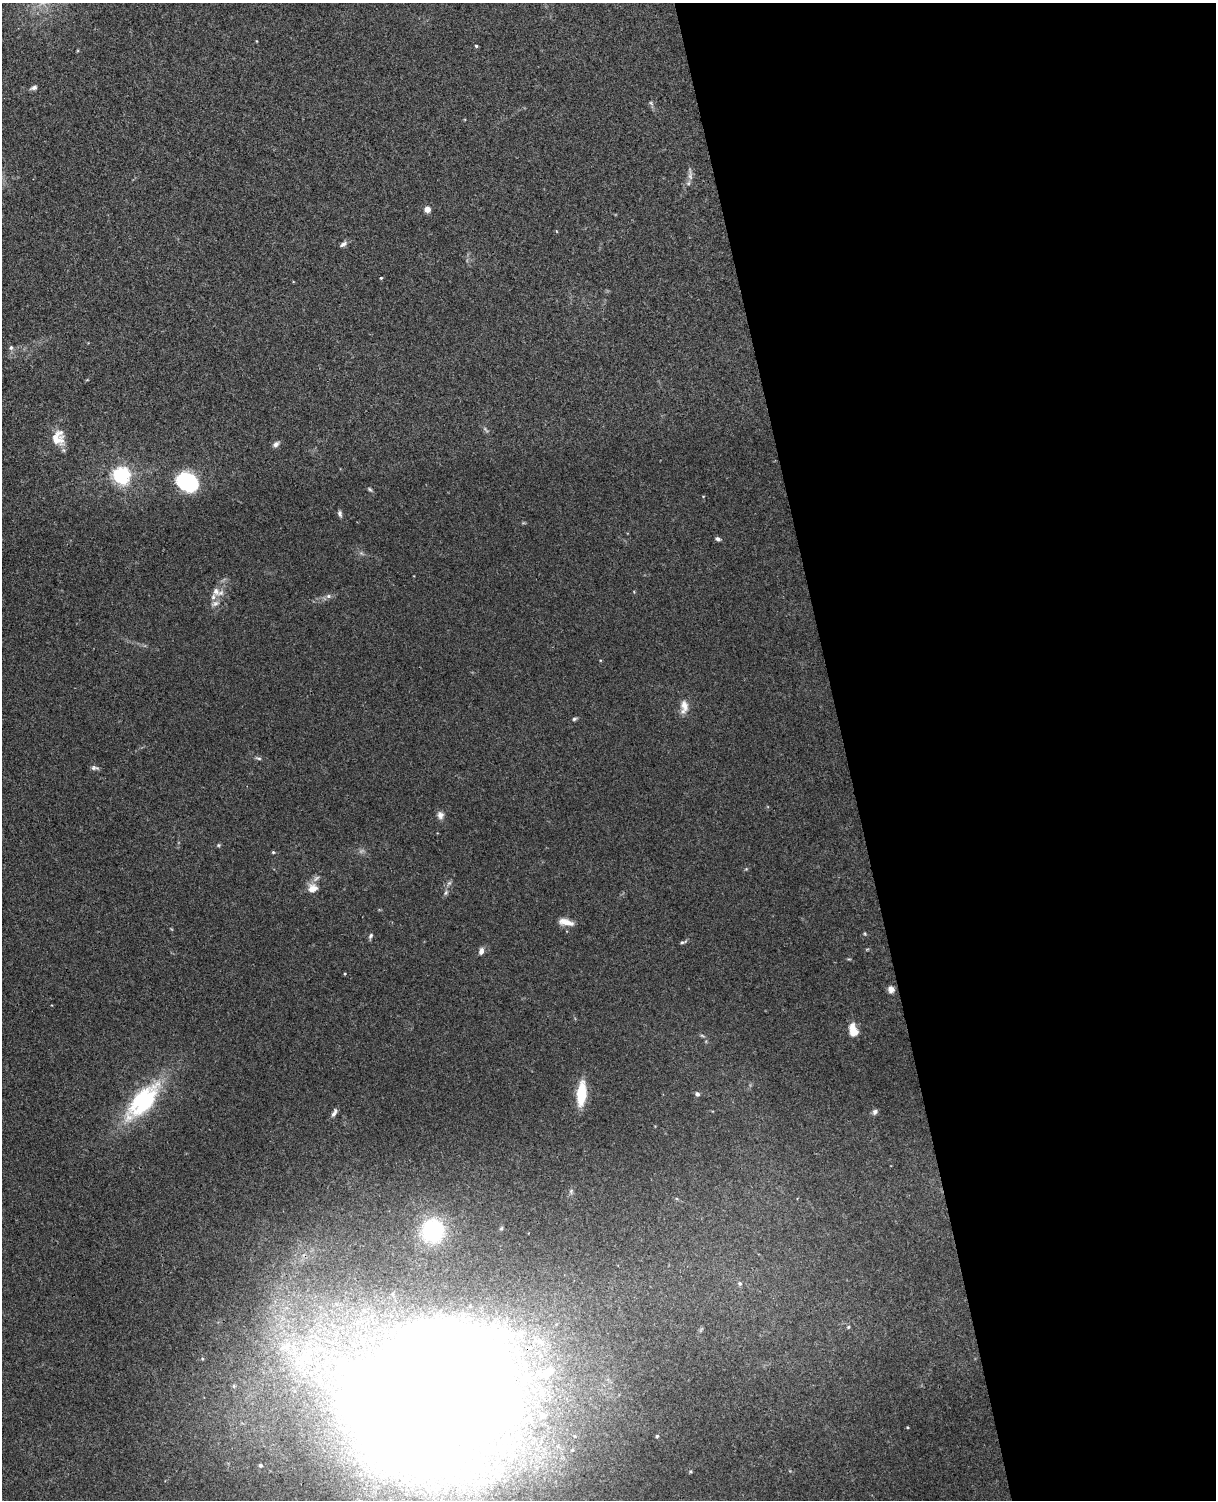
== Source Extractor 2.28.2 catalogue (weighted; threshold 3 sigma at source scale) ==
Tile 8 of 4 x 3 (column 4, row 2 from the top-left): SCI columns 3699-4912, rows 1650-3147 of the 4968 x 4909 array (HDU 1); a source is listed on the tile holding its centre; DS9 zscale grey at full resolution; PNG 1218 x 1502 px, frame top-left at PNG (2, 3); no overlay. Shown black and unused: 31% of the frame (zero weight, under 3 of 4 exposures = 5% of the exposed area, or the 3 px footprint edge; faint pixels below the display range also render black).
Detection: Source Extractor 2.28.2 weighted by HDU 2 'WHT'; one run over the whole footprint, this tile lists its part. Background 0.0395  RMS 0.0042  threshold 0.0188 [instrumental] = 3 sigma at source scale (4.5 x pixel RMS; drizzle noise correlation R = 1.50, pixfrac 1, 0.05/0.05 arcsec/px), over >= 5 px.
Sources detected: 58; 2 too faint to see at this stretch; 3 inside a brighter object's white glare — not listed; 8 inside a brighter listed object's ellipse — not listed separately; the other 45 listed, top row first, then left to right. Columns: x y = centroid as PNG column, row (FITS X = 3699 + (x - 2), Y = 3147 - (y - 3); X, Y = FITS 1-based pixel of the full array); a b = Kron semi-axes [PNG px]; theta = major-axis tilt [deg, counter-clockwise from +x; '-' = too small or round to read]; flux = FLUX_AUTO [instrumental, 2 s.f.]
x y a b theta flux
476 46 4 3 - 0.54
34 88 9 5 21 1.2
651 103 7 4 -53 0.65
690 175 21 5 -88 1.9
427 209 4 4 - 7
343 244 11 5 34 1.3
381 278 4 3 - 0.42
11 348 7 6 - 0.98
58 438 20 16 82 7.2
276 444 8 6 35 1.4
121 475 6 6 - 160
187 482 21 15 -24 36
370 489 7 4 -53 0.66
340 514 8 5 -78 1
718 539 6 4 -28 1
216 591 14 9 -68 3.4
328 596 6 5 - 0.93
215 604 10 6 28 1.7
684 707 19 10 86 3.9
574 719 6 4 16 0.69
258 758 9 3 -9 0.72
94 768 11 5 -6 1.1
440 815 10 8 -77 2
218 845 5 5 - 0.54
273 852 5 4 - 0.46
312 888 12 10 30 4.5
446 893 7 5 69 0.87
566 922 18 7 -12 3.9
371 936 7 5 60 0.87
683 942 10 4 16 0.77
481 951 8 5 75 1.9
891 989 8 7 - 1.9
853 1031 13 8 -73 6.8
702 1036 6 4 -20 0.55
581 1094 21 8 85 16
697 1094 5 5 - 1.1
143 1101 53 23 48 41
875 1112 6 6 - 1.2
334 1113 12 5 62 1.4
433 1231 23 22 - 38
740 1283 6 6 - 0.88
848 1327 5 4 - 0.53
445 1393 196 128 14 1100
657 1436 4 4 - 0.53
260 1465 4 4 - 0.62
Overlapping masked pixels (flux is a lower limit): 1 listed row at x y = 445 1393
Isophote crosses this tile's border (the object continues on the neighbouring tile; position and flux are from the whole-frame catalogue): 1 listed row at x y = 445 1393